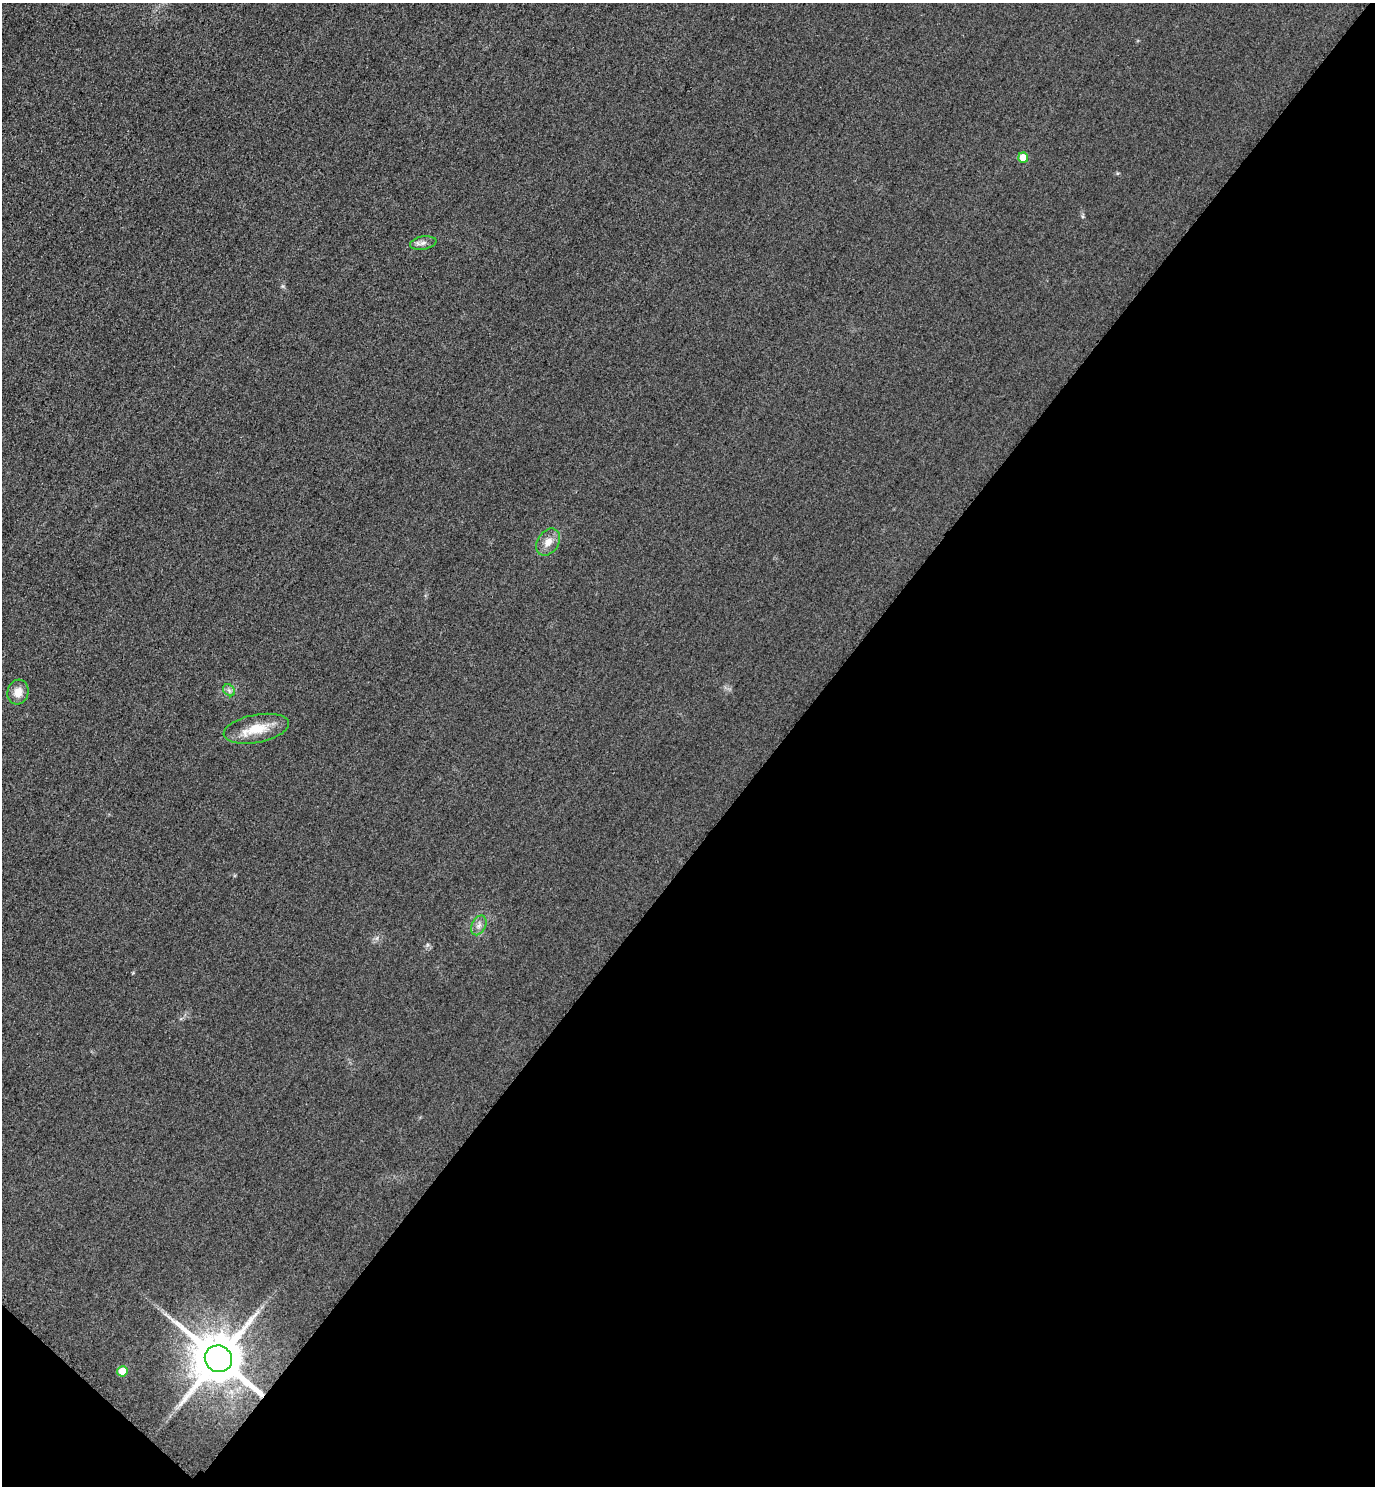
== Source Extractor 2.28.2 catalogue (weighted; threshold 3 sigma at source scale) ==
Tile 15 of 4 x 4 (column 3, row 4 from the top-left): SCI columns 3070-4442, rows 30-1513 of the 5996 x 5993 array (HDU 1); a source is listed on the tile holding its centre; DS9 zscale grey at full resolution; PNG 1377 x 1488 px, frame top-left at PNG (2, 3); each listed source drawn as its Kron ellipse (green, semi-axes under 4 px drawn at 4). Shown black and unused: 44% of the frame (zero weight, under 3 of 4 exposures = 3% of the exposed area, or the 3 px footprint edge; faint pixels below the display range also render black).
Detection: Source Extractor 2.28.2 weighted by HDU 2 'WHT'; one run over the whole footprint, this tile lists its part. Background 0.0504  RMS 0.017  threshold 0.0749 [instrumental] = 3 sigma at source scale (4.5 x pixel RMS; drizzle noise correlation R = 1.50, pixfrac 1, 0.05/0.05 arcsec/px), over >= 5 px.
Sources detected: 9; all 9 listed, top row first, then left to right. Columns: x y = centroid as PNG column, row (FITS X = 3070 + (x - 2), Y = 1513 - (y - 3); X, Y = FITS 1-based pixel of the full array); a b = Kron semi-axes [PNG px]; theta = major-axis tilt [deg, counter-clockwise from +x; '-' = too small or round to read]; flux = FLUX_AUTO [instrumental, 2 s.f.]
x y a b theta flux
1023 157 5 5 - 30
423 243 13 6 10 7.6
548 542 15 10 55 17
229 690 7 5 -45 4.2
18 692 12 10 74 17
256 729 33 14 11 42
479 925 10 7 64 7.8
218 1359 14 13 - 12000
122 1371 5 5 - 42
Overlapping masked pixels (flux is a lower limit): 1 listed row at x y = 218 1359